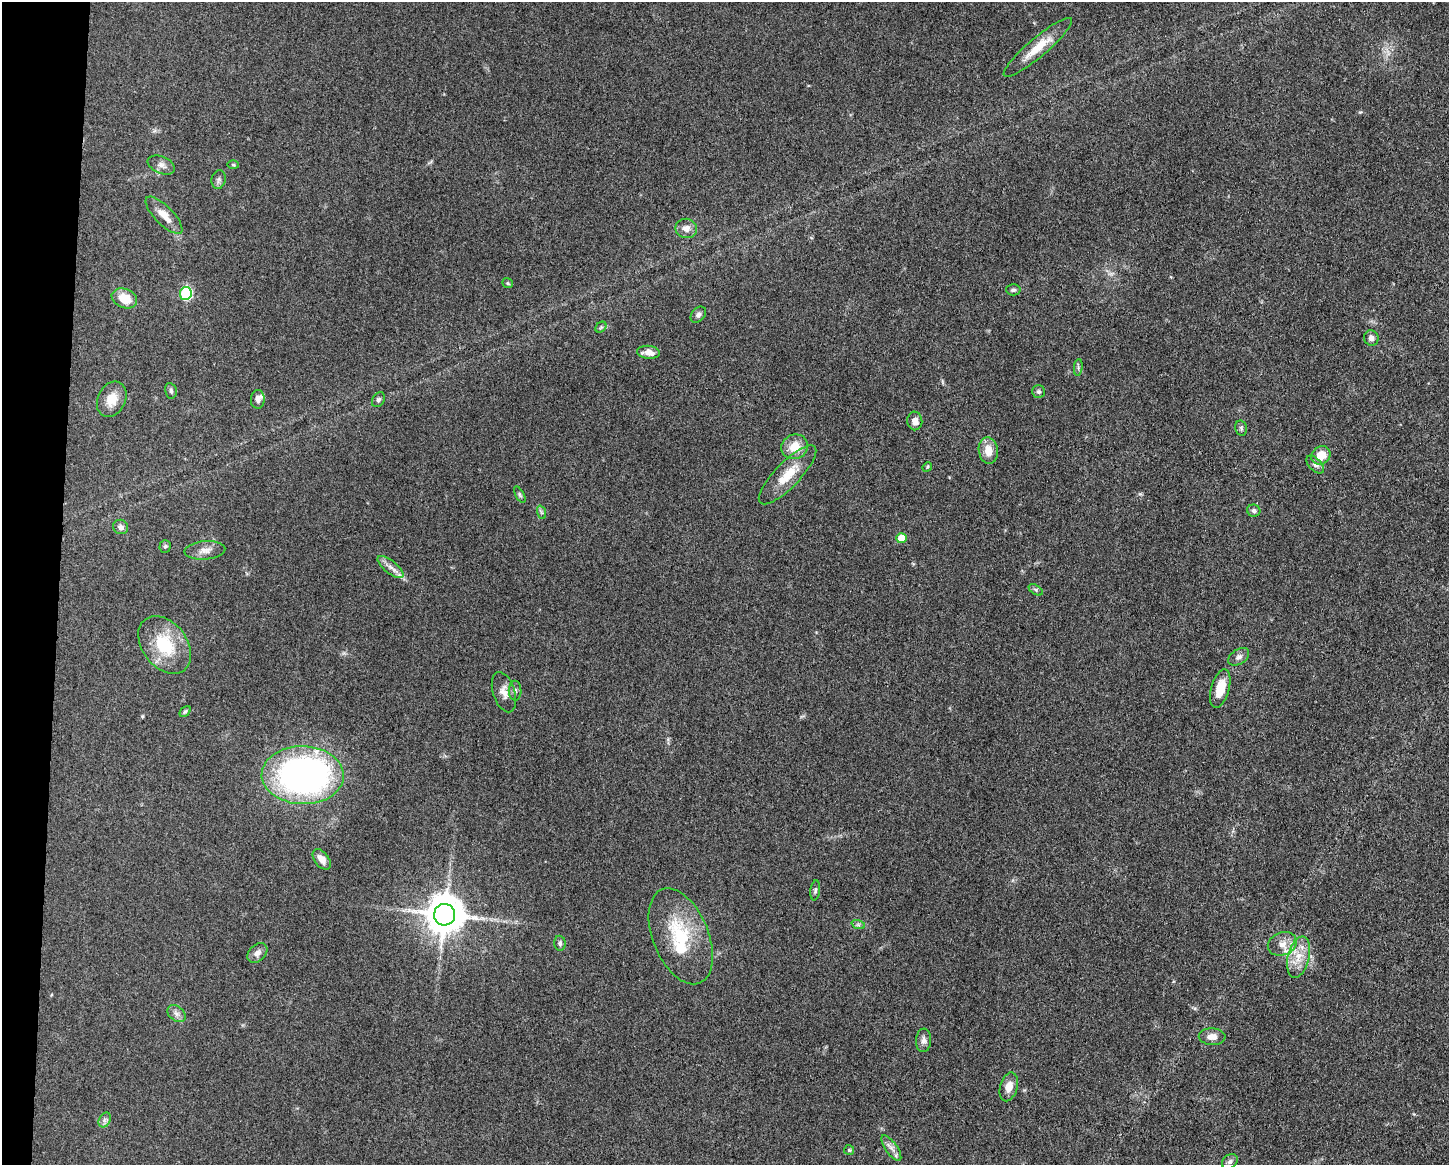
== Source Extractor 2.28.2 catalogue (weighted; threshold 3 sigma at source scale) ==
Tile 7 of 3 x 4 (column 1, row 3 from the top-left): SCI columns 232-1678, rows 1167-2329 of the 4683 x 4655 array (HDU 1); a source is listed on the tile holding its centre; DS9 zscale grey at full resolution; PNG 1451 x 1167 px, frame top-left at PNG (2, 2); each listed source drawn as its Kron ellipse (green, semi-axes under 4 px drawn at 4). Shown black and unused: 4% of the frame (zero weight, under 3 of 5 exposures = <1% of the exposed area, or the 3 px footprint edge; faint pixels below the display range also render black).
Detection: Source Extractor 2.28.2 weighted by HDU 2 'WHT'; one run over the whole footprint, this tile lists its part. Background 0.0606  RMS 0.0057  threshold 0.0255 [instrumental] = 3 sigma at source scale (4.5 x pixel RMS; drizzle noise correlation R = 1.50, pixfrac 1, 0.05/0.05 arcsec/px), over >= 5 px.
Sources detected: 66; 5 inside a brighter listed object's ellipse — not listed separately; the other 61 listed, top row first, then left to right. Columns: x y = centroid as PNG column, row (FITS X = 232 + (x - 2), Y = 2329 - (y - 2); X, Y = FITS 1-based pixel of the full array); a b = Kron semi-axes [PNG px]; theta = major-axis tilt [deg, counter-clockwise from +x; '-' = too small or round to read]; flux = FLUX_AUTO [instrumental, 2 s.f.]
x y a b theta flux
1038 47 44 9 40 13
161 165 14 8 -23 3.1
233 165 6 4 -1 0.69
219 180 9 7 78 1.6
164 215 24 9 -45 7.2
686 228 11 9 -11 4.3
507 283 6 4 -37 0.73
1013 290 7 5 -2 1.3
186 293 6 6 - 59
124 298 13 9 -22 11
698 315 9 6 46 1.8
601 327 6 4 44 0.91
1371 338 7 7 - 2.8
648 352 11 6 -4 5
1078 367 8 3 85 1
171 391 8 6 -79 1.3
1038 392 6 6 - 1.2
112 399 18 14 64 8.1
258 399 9 7 86 2.7
378 400 8 6 57 1.4
915 421 9 7 -84 3.8
1241 428 7 5 -78 1.2
795 447 13 12 - 9.3
988 451 13 9 -83 7.3
1321 455 10 8 39 9.8
1315 464 11 6 -47 2.1
927 467 5 4 - 0.68
788 475 39 12 46 15
520 495 9 4 -60 0.98
1254 511 6 6 - 1.6
541 512 7 4 -71 0.96
121 527 7 7 - 2.1
902 538 5 5 - 10
165 546 6 5 - 0.88
205 550 20 9 4 4.7
391 567 16 6 -38 3.5
1036 590 8 4 -32 1.1
165 645 32 22 -53 27
1239 657 11 7 34 2.3
1220 689 20 9 74 10
515 691 10 6 -89 1.8
504 692 21 11 -72 5.4
185 711 6 4 48 0.97
303 775 41 29 -1 220
322 859 12 7 -51 4.8
815 890 10 5 83 1.2
445 915 10 10 - 1700
858 924 7 4 -20 1.1
681 936 50 28 -68 36
560 943 7 6 - 1.4
1282 944 15 11 21 5.8
257 953 11 8 44 3.2
1299 957 21 10 76 9.6
176 1014 10 7 -40 2.6
1212 1037 13 8 -2 4.5
924 1040 12 7 86 2.7
1009 1087 15 8 75 5.3
105 1120 8 5 60 1.8
891 1148 15 6 -55 3.1
849 1150 5 5 - 0.88
1230 1162 8 6 40 1.7